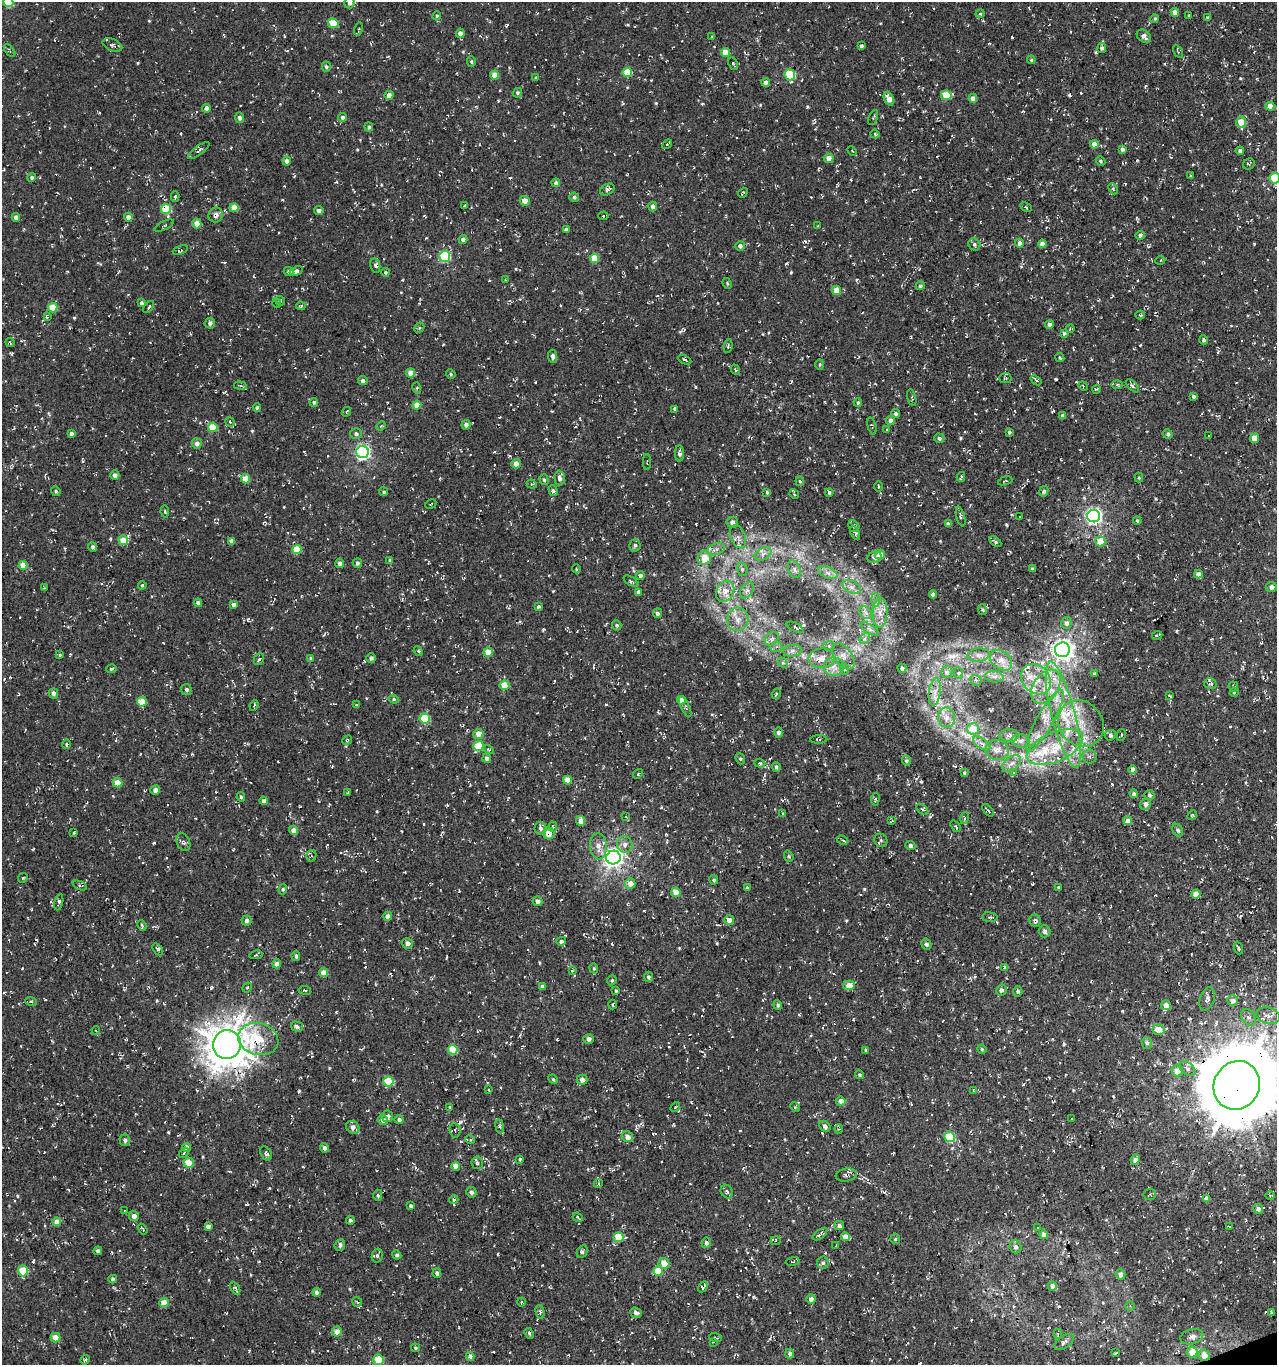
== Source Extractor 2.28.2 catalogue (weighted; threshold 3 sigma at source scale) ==
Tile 6 of 4 x 4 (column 2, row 2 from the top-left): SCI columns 1396-2670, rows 2727-4089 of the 5286 x 5452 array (HDU 1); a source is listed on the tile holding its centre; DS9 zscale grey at full resolution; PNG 1279 x 1367 px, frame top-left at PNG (2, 2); each listed source drawn as its Kron ellipse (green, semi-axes under 4 px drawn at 4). Shown black and unused: <1% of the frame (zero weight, under 3 of 4 exposures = <1% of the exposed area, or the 3 px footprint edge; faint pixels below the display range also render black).
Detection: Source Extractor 2.28.2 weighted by HDU 2 'WHT'; one run over the whole footprint, this tile lists its part. Background 0.00481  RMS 0.0052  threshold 0.0233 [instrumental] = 3 sigma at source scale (4.5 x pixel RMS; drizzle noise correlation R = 1.50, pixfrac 1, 0.0396/0.0396 arcsec/px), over >= 5 px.
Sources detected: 901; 70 cosmic-ray / hot-pixel residue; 1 long thin detection or spike segment (spike, bleed or trail) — neither listed nor drawn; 26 inside a brighter listed object's ellipse — not listed separately; of the other 804, all 500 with FLUX_AUTO >= 0.586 (the completeness limit of this list) listed and drawn (304 fainter detections not listed), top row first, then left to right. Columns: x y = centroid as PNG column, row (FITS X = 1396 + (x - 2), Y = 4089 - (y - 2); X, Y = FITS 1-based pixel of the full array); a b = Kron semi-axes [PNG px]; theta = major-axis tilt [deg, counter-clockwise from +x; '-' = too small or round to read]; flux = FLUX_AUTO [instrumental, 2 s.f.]
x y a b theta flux
8 2 5 5 - 21
350 3 5 5 - 2.3
1175 12 4 4 - 3.4
980 14 5 4 - 0.92
1189 15 3 2 - 0.64
437 16 4 3 - 0.63
1207 17 4 3 - 0.64
1155 19 4 4 - 0.69
333 23 5 4 - 12
359 29 6 4 76 0.69
460 33 5 4 - 2.9
1144 36 8 5 -40 2.3
712 37 4 3 - 0.63
112 45 10 6 -22 1.5
861 46 4 3 - 1.2
1102 48 5 4 - 1.5
10 51 7 3 -52 0.74
1178 51 7 3 -61 0.8
726 52 4 4 - 7.3
1031 60 4 4 - 0.67
471 61 5 4 - 0.72
733 63 6 4 -62 0.99
326 67 5 4 - 1.1
627 72 5 4 - 14
494 75 4 4 - 6.4
790 75 5 5 - 28
535 78 4 3 - 0.66
766 82 4 4 - 2.1
517 93 5 4 - 0.95
389 95 4 4 - 2.9
946 95 5 5 - 14
973 98 4 4 - 2.9
889 99 7 4 -68 5.3
1270 106 4 4 - 5.4
206 108 4 4 - 2.6
342 117 4 4 - 1.6
240 118 5 4 - 1.5
873 118 8 3 65 0.59
1241 122 6 5 - 9.2
369 127 4 4 - 1.4
875 134 4 4 - 0.65
667 144 6 3 46 0.7
1094 144 4 4 - 4.4
1122 149 4 3 - 1.2
199 150 13 4 37 1.4
852 151 6 3 -46 0.59
1240 151 4 4 - 1.5
829 158 5 5 - 3.8
287 161 4 4 - 2.7
1101 161 5 4 - 0.91
1249 164 6 5 - 0.9
1191 176 3 3 - 0.59
32 178 4 4 - 1.3
1275 178 5 5 - 24
556 183 4 4 - 1.9
607 189 8 5 29 1.5
1113 189 6 4 -66 0.77
743 193 5 2 - 0.74
175 196 5 4 - 0.86
574 197 5 4 - 1.1
525 201 5 4 - 5.4
464 206 4 3 - 0.68
653 206 5 4 - 2.3
1026 207 6 4 -27 0.66
234 208 4 4 - 7.8
166 209 5 5 - 25
319 211 5 4 - 1.7
216 215 7 7 - 2.7
603 216 5 4 - 0.89
16 217 4 4 - 2.8
128 217 4 4 - 3.2
197 224 5 4 - 5.9
164 225 10 3 26 0.82
817 226 3 2 - 0.77
566 230 4 4 - 2.1
1140 235 4 4 - 1.2
463 240 4 4 - 1.9
1019 243 4 4 - 2
974 244 6 5 - 1.3
1042 244 4 4 - 3.3
740 246 5 4 - 1.6
180 250 8 4 21 0.88
445 256 5 5 - 35
594 258 5 4 - 9.2
1160 260 5 4 - 0.82
375 265 7 5 -79 1.6
289 271 5 4 - 1.7
296 271 7 4 24 1.6
385 272 4 4 - 0.81
505 280 3 3 - 0.61
727 283 6 3 -64 0.61
920 286 5 4 - 1.1
836 290 4 4 - 5.5
280 301 5 4 - 0.69
141 303 4 4 - 1.3
277 303 4 4 - 0.71
301 306 4 3 - 0.75
149 307 7 3 54 1
53 308 4 4 - 11
1140 315 4 4 - 0.65
47 317 4 4 - 0.63
210 323 5 5 - 1.8
1049 324 4 4 - 2
419 328 5 4 - 0.69
1070 329 4 3 - 0.74
1064 333 4 3 - 0.67
1204 340 4 4 - 1.1
10 343 4 3 - 0.6
728 346 7 4 83 0.94
553 356 6 4 -85 2.2
1060 357 5 2 - 0.82
685 360 7 3 -27 0.95
820 364 5 4 - 0.69
735 370 5 3 - 0.72
411 373 4 4 - 5.1
451 374 5 4 - 0.68
1005 378 6 5 - 0.9
1036 380 6 3 -37 0.66
363 381 5 4 - 1.6
1117 385 5 3 - 0.7
240 386 6 3 -9 0.82
1083 386 5 4 - 0.6
1132 386 8 4 -45 1.1
417 388 5 3 - 0.62
1096 389 4 2 - 0.59
1193 396 4 4 - 1.1
912 398 8 3 -76 0.78
314 402 4 4 - 0.72
858 402 4 4 - 0.84
417 405 4 4 - 5.7
257 407 4 4 - 0.95
675 409 3 3 - 7.6
346 412 5 3 - 0.67
896 413 5 4 - 1
1063 416 4 4 - 2.4
890 421 4 4 - 2.2
230 422 5 4 - 0.63
466 425 5 4 - 2.1
381 426 5 4 - 0.66
872 426 9 3 -75 0.64
213 427 5 4 - 16
887 429 3 3 - 0.65
1009 432 4 4 - 0.85
71 433 4 4 - 1.4
356 434 6 5 - 1.4
1168 434 5 4 - 1.3
1209 435 3 3 - 1.3
939 438 5 4 - 1.3
1254 438 5 4 - 4.3
197 443 5 5 - 2.9
362 452 6 6 - 130
679 453 8 4 -90 1.4
647 462 8 3 89 0.61
516 464 4 4 - 3.8
115 475 4 4 - 2
961 477 5 2 - 0.61
560 478 7 5 -87 2.3
1139 478 5 4 - 0.63
245 479 4 4 - 7.6
544 480 5 4 - 0.83
800 481 5 3 - 0.63
1005 481 7 3 18 0.64
532 484 5 4 - 0.62
878 486 5 3 - 0.67
553 490 5 4 - 1.2
56 491 5 4 - 0.77
1044 491 5 4 - 1
384 492 4 4 - 0.9
767 492 4 4 - 0.78
829 492 4 4 - 1
794 494 5 4 - 0.67
431 504 6 3 26 0.62
165 512 6 4 -80 0.6
1019 516 3 3 - 1.8
1094 516 6 6 - 180
961 517 10 4 -75 1.2
1137 521 4 3 - 0.71
732 522 6 5 - 2.6
948 524 4 4 - 1.8
854 526 6 5 - 1.2
855 533 7 4 -62 1.3
738 537 12 7 -67 2.9
123 540 5 5 - 7.9
232 541 4 4 - 3.2
1100 541 5 5 - 11
995 542 7 3 -33 1
635 545 6 5 - 1.2
93 547 5 4 - 1.2
297 549 4 4 - 11
716 549 9 5 20 2.1
763 554 9 5 30 2.2
880 554 5 4 - 5.1
874 557 7 6 - 1.9
704 558 7 6 - 8
390 560 4 4 - 0.85
340 563 4 4 - 1.7
357 563 5 4 - 1
23 565 4 4 - 6.5
576 569 4 4 - 0.61
742 569 7 5 -74 1.3
794 569 9 6 -69 1.9
1032 569 4 3 - 1
828 573 10 5 -23 2.4
1198 574 4 4 - 2.8
640 576 4 4 - 1.5
631 581 8 4 -33 0.96
142 585 4 3 - 0.65
851 587 10 6 -27 2.4
1271 587 5 5 - 2.3
44 588 3 2 - 0.66
747 590 9 6 53 1.8
725 591 11 8 60 4.5
638 592 4 3 - 16
933 594 4 4 - 1.4
876 600 6 4 -90 1.4
198 603 4 4 - 1.9
234 605 4 4 - 2.4
538 607 3 3 - 0.94
982 609 5 3 - 0.68
657 613 5 4 - 1.3
866 613 7 5 -45 1.7
880 613 15 7 87 5
738 619 12 10 77 4.9
1066 623 6 5 - 2
617 625 5 4 - 0.98
795 627 9 4 -26 0.99
870 629 10 4 -34 1.6
1157 635 5 3 - 0.62
865 638 6 4 47 1.2
772 639 8 6 45 1.7
829 646 5 4 - 0.99
776 647 6 5 - 1.3
1062 650 7 7 - 380
418 651 5 4 - 0.68
792 651 9 6 7 1.9
488 652 5 4 - 8.1
59 655 4 3 - 0.65
979 655 11 6 6 2.6
843 656 15 8 -54 3.9
371 658 5 5 - 1.3
822 658 13 10 6 4.5
259 659 6 5 - 0.93
311 659 4 3 - 1.4
1001 660 12 9 -40 3.9
783 663 6 4 -43 0.96
834 667 10 9 - 3.7
902 668 4 4 - 1.4
111 669 5 3 - 0.62
844 669 6 4 -89 0.74
947 672 6 5 - 1.6
958 673 6 4 -70 0.87
1094 674 4 4 - 1.1
994 677 9 5 -5 1.9
1036 679 16 13 -45 9.8
976 680 6 5 - 0.92
1210 684 6 5 - 1.2
504 685 5 4 - 9.1
1233 686 5 5 - 1.5
1046 687 19 12 55 11
186 689 5 5 - 1.2
935 692 14 6 82 3.6
1234 692 5 4 - 0.6
53 693 5 4 - 2
776 694 5 3 - 0.59
1170 696 4 3 - 0.74
394 699 5 4 - 0.72
681 700 4 4 - 5.2
142 702 5 4 - 11
356 704 3 3 - 0.74
254 705 5 3 - 0.75
685 707 11 4 -65 1.3
1063 715 54 11 -76 31
946 718 10 8 -80 3.4
425 719 5 5 - 17
1045 721 35 8 61 11
1081 724 24 21 -47 21
973 729 6 5 - 7.6
779 732 5 4 - 1.9
478 734 5 5 - 5.2
1110 735 5 5 - 1.5
1121 735 6 3 78 0.67
1009 736 9 6 -4 1.7
819 739 8 3 3 0.84
347 740 5 4 - 0.62
1021 741 9 7 -12 2.2
982 743 10 5 -34 1.8
66 744 4 3 - 0.8
478 746 5 5 - 17
1055 747 30 14 23 20
489 750 5 4 - 0.68
997 750 11 10 - 3.6
1090 757 7 7 - 1.6
487 758 4 4 - 1.8
740 759 6 4 -68 0.77
906 761 5 4 - 0.82
760 763 6 4 -19 0.67
1012 763 11 6 37 3.2
776 767 5 3 - 1
1132 770 4 4 - 4.4
964 773 3 3 - 0.63
1013 773 3 3 - 3
638 774 5 4 - 0.68
567 780 4 4 - 4.4
118 783 5 5 - 7.4
155 790 5 4 - 2.8
348 793 4 3 - 0.74
1134 794 4 4 - 1.5
1149 795 5 5 - 1.2
241 797 5 4 - 0.81
875 799 6 3 82 0.61
264 801 4 4 - 2
1146 804 6 5 - 1.9
922 809 7 3 -36 0.84
988 810 7 2 -50 0.85
783 814 4 3 - 0.66
1192 815 5 4 - 0.72
626 816 3 3 - 0.61
965 818 6 4 74 1
581 821 5 4 - 4.4
892 821 4 3 - 0.6
1128 821 4 4 - 3.8
955 826 6 3 -53 0.71
553 827 5 4 - 0.61
541 828 7 6 - 1.8
293 830 4 4 - 3.8
1178 830 7 5 -61 1.1
74 832 4 3 - 0.73
549 833 6 6 - 5.8
842 840 6 3 -28 0.76
881 840 7 6 - 1.1
183 842 9 6 -68 1.5
625 844 8 8 - 2.8
910 845 5 4 - 1.8
598 846 13 8 -86 4.3
311 856 6 5 - 1
789 856 6 4 -70 0.73
613 858 7 7 - 270
23 878 5 4 - 0.66
714 880 4 4 - 0.8
630 883 5 5 - 4.4
80 885 8 3 -22 0.87
747 888 4 3 - 0.69
1058 888 3 3 - 0.66
283 889 5 4 - 0.79
676 892 5 4 - 8.2
1196 894 4 4 - 6.9
538 901 5 5 - 2.3
59 902 8 3 77 1.2
388 916 4 4 - 2.1
990 917 7 5 -7 1
247 920 5 5 - 1.7
729 920 5 5 - 3.7
1035 921 6 5 - 1.2
142 925 5 3 - 0.71
1044 931 6 6 - 1.5
561 941 5 4 - 1.7
407 943 5 5 - 2.3
926 944 5 5 - 1.6
1238 948 7 2 -70 0.63
158 949 7 4 -58 1.3
256 955 7 3 9 0.68
296 956 5 4 - 1.2
277 964 4 4 - 3
1004 967 4 4 - 0.59
594 968 5 4 - 0.72
572 971 4 3 - 0.7
324 973 4 4 - 6.2
648 977 5 4 - 1
612 980 5 4 - 0.92
849 985 6 5 - 5.6
542 987 4 4 - 1.9
247 988 5 4 - 0.72
305 990 6 3 -8 0.64
1001 990 5 5 - 1.4
616 991 4 3 - 0.73
1018 991 5 4 - 1.1
1207 999 12 7 70 2.2
1232 1000 5 5 - 3.1
31 1001 6 3 -18 0.59
612 1004 5 3 - 0.67
778 1005 4 4 - 0.97
1166 1005 5 4 - 3.5
1268 1016 12 8 -15 3.4
1248 1017 9 6 -54 2
297 1026 6 5 - 1.7
96 1030 4 3 - 0.64
1159 1030 6 5 - 6.1
258 1039 20 16 -15 21
588 1039 5 5 - 2.4
1147 1043 6 5 - 1.3
227 1045 14 14 - 1100
982 1049 5 4 - 0.67
453 1050 5 5 - 12
866 1050 4 3 - 0.71
1187 1069 9 6 -40 1.9
1177 1071 5 5 - 5.6
860 1075 5 4 - 0.72
553 1079 5 4 - 0.62
582 1080 5 5 - 3.3
388 1082 5 5 - 26
1237 1085 25 23 61 5800
489 1090 4 3 - 0.68
973 1090 4 3 - 0.6
841 1101 5 4 - 4.4
450 1107 4 3 - 0.6
675 1107 5 4 - 0.6
795 1107 5 4 - 0.59
387 1116 6 5 - 2.2
1072 1119 3 2 - 0.68
383 1120 5 5 - 2.6
399 1120 5 4 - 1.4
500 1126 7 4 -82 0.81
825 1126 6 5 - 1.3
353 1127 7 6 - 3.4
839 1129 4 4 - 0.59
455 1130 7 5 -83 1.4
627 1137 6 5 - 3.7
950 1137 5 5 - 25
470 1139 5 4 - 0.73
125 1140 6 5 - 1.4
187 1147 4 4 - 2.4
324 1148 5 4 - 2.1
184 1153 6 4 45 0.74
266 1153 7 5 -60 1.2
520 1159 3 3 - 0.77
1135 1160 5 4 - 2.4
189 1163 5 5 - 11
477 1163 6 6 - 1.5
456 1166 4 4 - 5.5
846 1175 10 6 7 1.6
598 1183 4 3 - 0.67
471 1192 5 5 - 1.5
727 1192 7 5 -60 1.3
1150 1194 6 5 - 0.96
378 1195 6 4 -88 0.82
1270 1195 5 3 - 0.59
1206 1198 4 3 - 1.7
454 1200 4 4 - 0.7
411 1206 4 4 - 1.2
1258 1209 5 5 - 2.7
124 1210 3 3 - 0.91
134 1216 5 5 - 2.8
578 1217 5 2 - 0.73
350 1220 4 4 - 1.2
57 1222 4 4 - 5.4
208 1226 4 3 - 1.7
839 1226 5 4 - 1.6
1229 1227 4 2 - 1
1037 1228 4 3 - 0.69
142 1229 6 3 -56 0.66
820 1234 9 4 38 1.4
1044 1235 4 4 - 3
619 1237 5 5 - 17
845 1237 4 4 - 3.6
895 1239 5 5 - 0.63
775 1241 5 4 - 0.69
706 1243 5 5 - 2.3
340 1245 6 5 - 1.3
836 1246 3 3 - 0.59
1015 1247 7 6 - 1.9
98 1251 4 4 - 1.5
582 1251 7 5 61 1.4
377 1255 7 5 76 1.3
397 1255 5 4 - 1.2
793 1261 7 3 12 0.68
664 1263 5 5 - 5.7
823 1263 6 6 - 1.2
23 1271 5 5 - 16
658 1271 5 5 - 11
437 1273 5 4 - 1.8
1120 1274 5 5 - 3.1
113 1279 4 3 - 0.96
1052 1286 4 4 - 2
703 1287 6 3 59 1.3
235 1288 7 3 -59 1.1
316 1292 4 3 - 1.4
811 1299 5 4 - 2.5
357 1302 5 4 - 1
521 1302 4 4 - 0.61
164 1303 5 4 - 6.9
1130 1306 4 4 - 0.68
540 1312 7 4 -77 0.88
636 1313 6 5 - 1.6
1271 1313 3 3 - 1
337 1331 5 5 - 4
529 1333 5 4 - 0.92
1058 1334 5 4 - 1
1192 1337 12 7 15 3
55 1338 5 4 - 6.7
715 1338 6 4 -20 0.59
713 1342 4 3 - 0.6
1064 1342 11 6 35 2
415 1348 4 4 - 0.66
1192 1352 5 5 - 8.9
790 1353 5 4 - 1.6
1116 1353 4 3 - 0.64
1204 1355 6 5 - 5.3
470 1356 4 4 - 3.9
85 1360 5 4 - 0.73
378 1360 5 5 - 13
Overlapping masked pixels (flux is a lower limit): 16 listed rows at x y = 166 209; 216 215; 1140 235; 362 452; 1062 650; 822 658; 1063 715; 1132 770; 549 833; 613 858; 324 973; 849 985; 258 1039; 227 1045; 1237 1085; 1204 1355
Isophote crosses this tile's border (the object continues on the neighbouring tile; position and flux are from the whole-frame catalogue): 4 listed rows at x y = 8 2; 350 3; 1275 178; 1237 1085